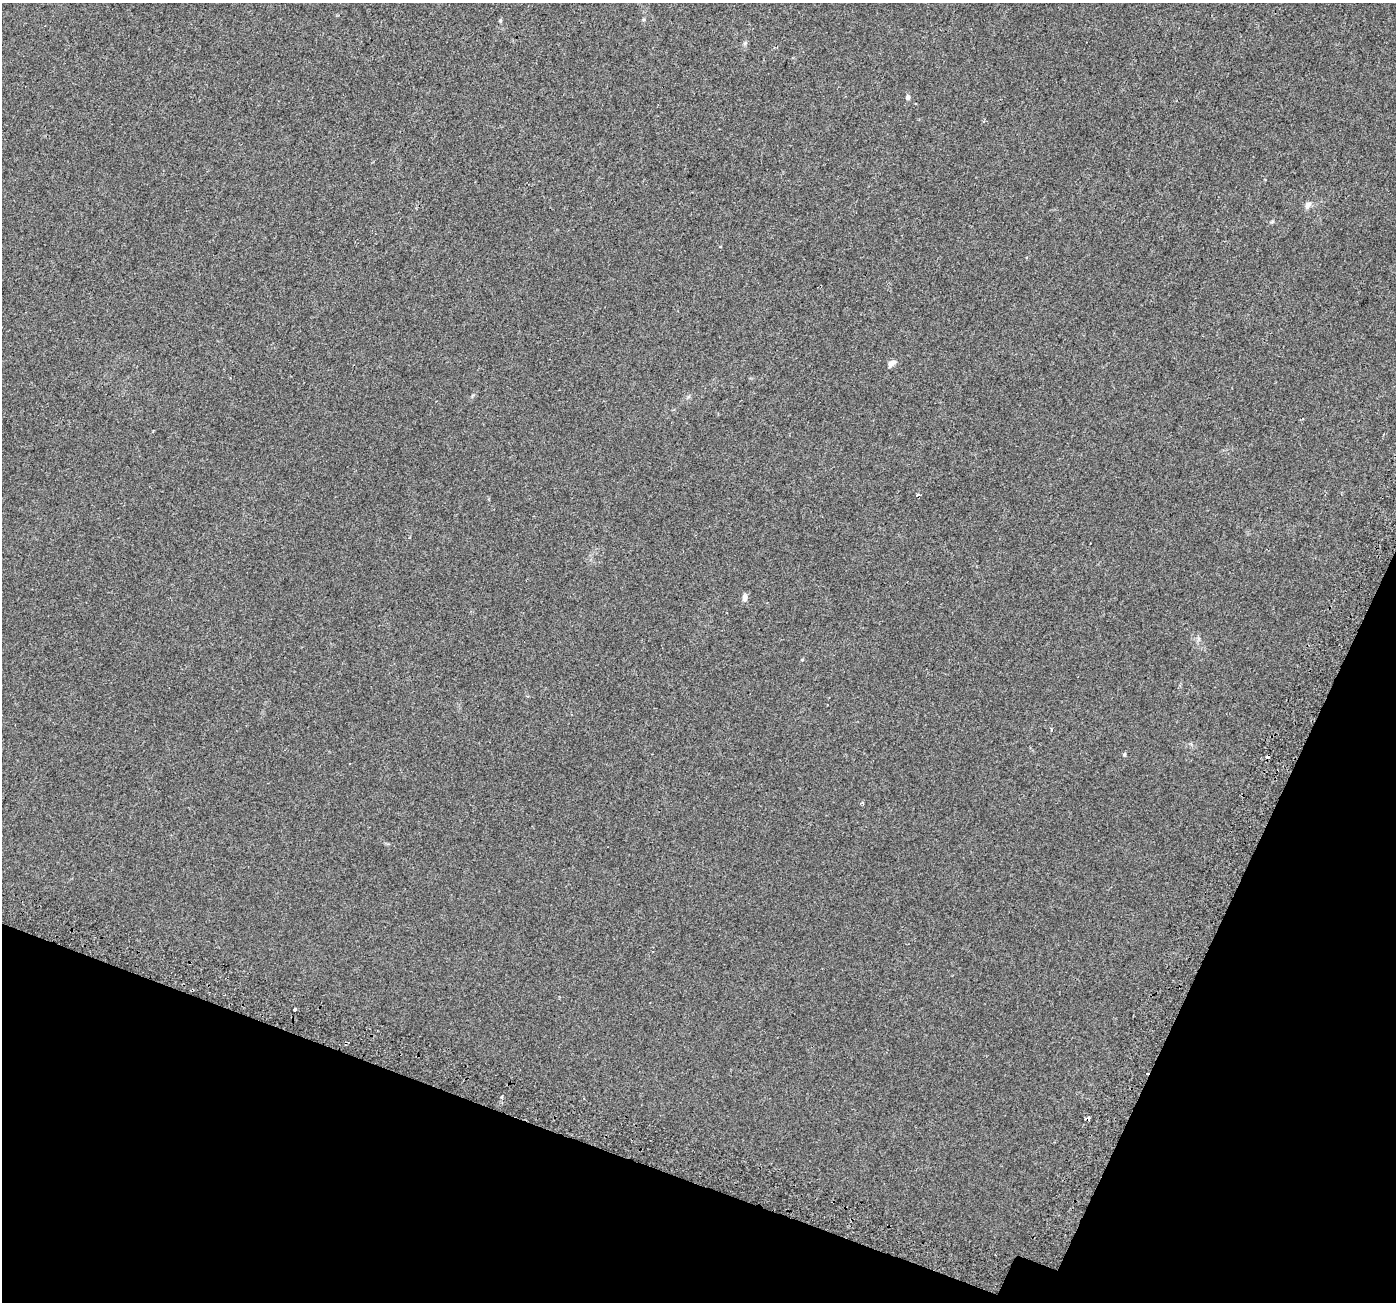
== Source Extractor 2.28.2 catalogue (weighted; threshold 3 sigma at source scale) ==
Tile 15 of 4 x 4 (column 3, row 4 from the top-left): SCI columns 2855-4248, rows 346-1645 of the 5698 x 5829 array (HDU 1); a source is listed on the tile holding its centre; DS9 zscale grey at full resolution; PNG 1398 x 1304 px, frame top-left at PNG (2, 3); no overlay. Shown black and unused: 18% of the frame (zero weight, under 2 of 3 exposures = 4% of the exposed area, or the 3 px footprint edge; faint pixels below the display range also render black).
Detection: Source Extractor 2.28.2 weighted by HDU 2 'WHT'; one run over the whole footprint, this tile lists its part. Background 0.0279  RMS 0.0051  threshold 0.0229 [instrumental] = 3 sigma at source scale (4.5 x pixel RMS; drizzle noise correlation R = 1.50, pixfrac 1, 0.0396/0.0396 arcsec/px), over >= 5 px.
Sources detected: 13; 4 cosmic-ray / hot-pixel residue — not listed; the other 9 listed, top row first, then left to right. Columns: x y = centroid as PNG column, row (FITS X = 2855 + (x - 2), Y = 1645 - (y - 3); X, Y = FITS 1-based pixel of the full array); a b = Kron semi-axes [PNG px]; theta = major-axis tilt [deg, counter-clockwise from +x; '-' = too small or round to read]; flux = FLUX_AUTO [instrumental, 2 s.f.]
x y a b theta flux
500 21 6 4 -89 0.56
908 97 7 6 - 1
1308 205 9 6 52 2.4
892 363 11 6 40 2
745 598 9 6 87 2.1
802 660 4 3 - 0.35
1051 729 3 2 - 0.91
1124 754 5 4 - 0.57
295 1009 3 3 - 1